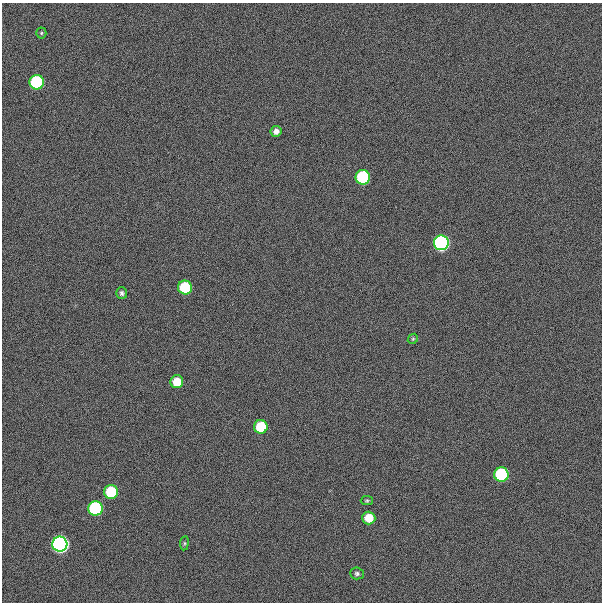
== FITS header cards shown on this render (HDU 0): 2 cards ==
NAXIS1  =                  600
NAXIS2  =                  600

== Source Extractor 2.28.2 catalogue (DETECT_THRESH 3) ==
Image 600 x 600 px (HDU 0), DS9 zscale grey, 1 PNG px = 1 image px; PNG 604 x 604 px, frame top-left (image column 1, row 600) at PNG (2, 3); each listed source drawn as its Kron ellipse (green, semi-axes under 4 px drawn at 4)
Background 300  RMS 19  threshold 57.8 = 3 sigma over >= 5 px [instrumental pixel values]
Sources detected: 18; all 18 listed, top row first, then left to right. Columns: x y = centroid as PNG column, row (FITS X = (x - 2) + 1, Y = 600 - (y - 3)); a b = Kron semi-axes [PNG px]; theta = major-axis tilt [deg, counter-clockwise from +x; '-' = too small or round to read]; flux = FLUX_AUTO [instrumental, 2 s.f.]
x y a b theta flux
41 33 5 5 - 1.9e+03
37 82 7 7 - 2.2e+05
276 131 5 5 - 6.6e+03
363 177 7 7 - 2.1e+05
441 243 7 7 - 6.4e+05
185 287 7 7 - 9.1e+04
122 293 6 5 - 3.4e+03
413 339 5 4 - 1.8e+03
177 382 6 6 - 3.0e+04
261 427 7 7 - 7.5e+04
501 475 7 7 - 2.1e+05
111 492 7 7 - 9.9e+04
367 500 6 4 1 1.8e+03
96 508 7 7 - 2.2e+05
369 518 6 6 - 3.2e+04
184 543 7 3 83 1.8e+03
60 544 7 7 - 1.1e+06
357 573 7 6 - 3.3e+03